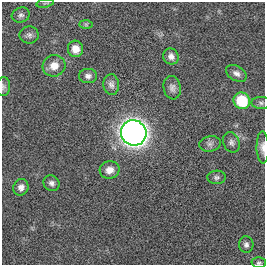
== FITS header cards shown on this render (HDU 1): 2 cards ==
NAXIS1  =                  263
NAXIS2  =                  263

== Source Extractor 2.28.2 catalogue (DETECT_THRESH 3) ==
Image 263 x 263 px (HDU 1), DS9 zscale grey, 1 PNG px = 1 image px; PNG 267 x 267 px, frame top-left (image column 1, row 263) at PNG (2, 2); each listed source drawn as its Kron ellipse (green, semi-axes under 4 px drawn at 4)
Background 0.00295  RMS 0.033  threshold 0.1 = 3 sigma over >= 5 px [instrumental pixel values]
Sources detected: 24; all 24 listed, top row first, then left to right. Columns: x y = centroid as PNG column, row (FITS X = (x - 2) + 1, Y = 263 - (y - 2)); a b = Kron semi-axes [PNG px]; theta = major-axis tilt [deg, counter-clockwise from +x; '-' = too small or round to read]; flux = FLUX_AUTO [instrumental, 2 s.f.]
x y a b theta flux
45 3 9 3 11 3
21 15 9 7 17 7.3
86 24 7 4 -1 3.1
29 35 9 8 - 8.3
75 49 8 7 - 25
171 56 8 7 - 11
54 66 11 10 - 25
236 73 11 7 -30 10
88 76 9 7 0 9.5
111 85 10 8 -87 9.5
3 87 9 7 -89 6.3
172 88 12 8 -79 11
242 101 9 8 - 93
261 103 9 6 -1 6.2
134 133 13 12 - 1900
231 142 10 8 -66 9
210 144 11 7 10 8.9
263 148 16 6 -89 12
110 170 10 8 12 17
217 177 9 6 4 6.5
52 183 8 7 - 8.1
21 187 8 7 - 11
246 245 8 7 - 7.3
259 263 7 5 1 4.3
At the frame edge (FLAGS 8, measured only in part): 3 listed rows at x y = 3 87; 263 148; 259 263